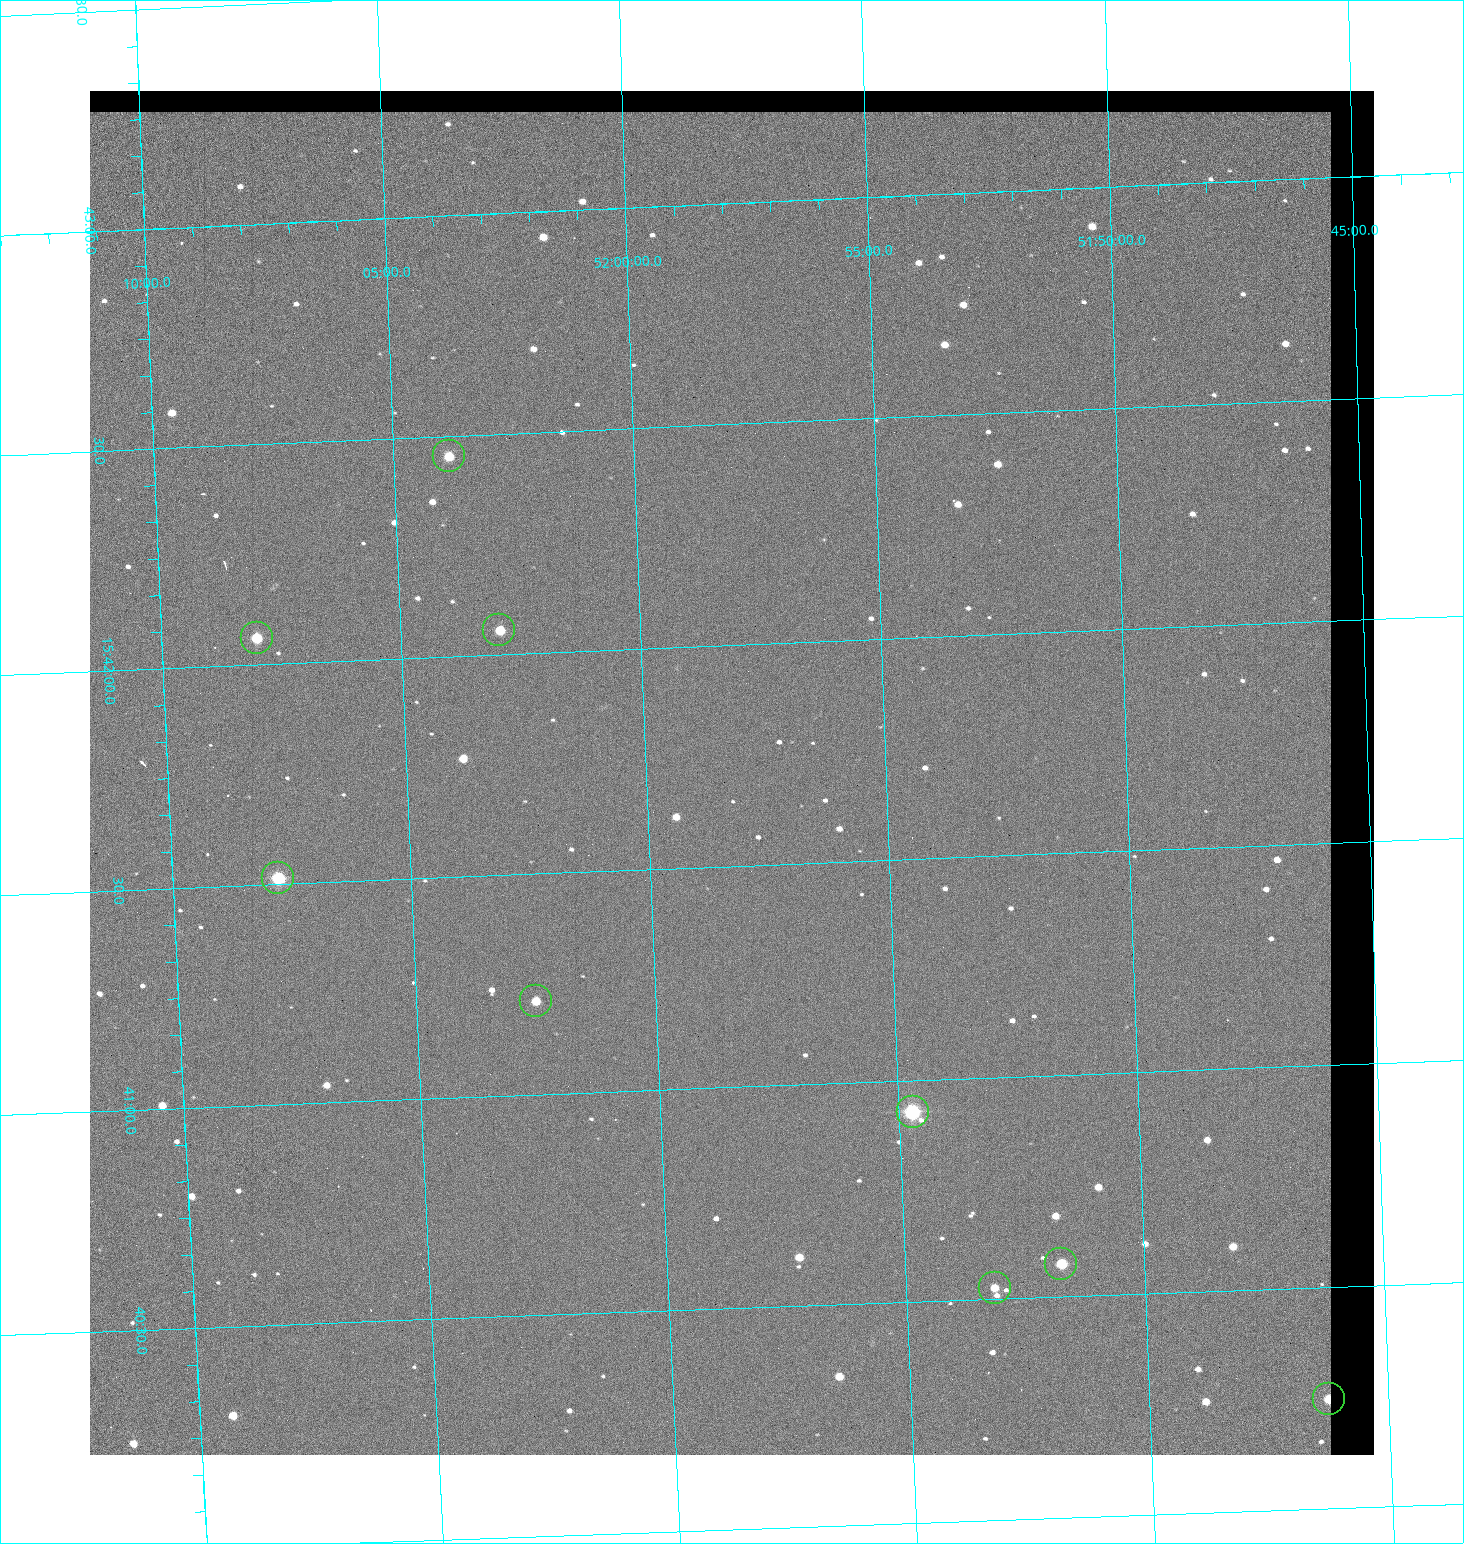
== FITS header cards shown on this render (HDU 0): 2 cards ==
NAXIS1  =                 1284 / length of data axis 1
NAXIS2  =                 1364 / length of data axis 2

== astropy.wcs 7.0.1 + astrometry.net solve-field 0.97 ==
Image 1284 x 1364 px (HDU 0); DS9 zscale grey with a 90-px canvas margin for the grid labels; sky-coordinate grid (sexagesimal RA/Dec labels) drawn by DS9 from the SOLVED WCS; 9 Tycho-2 reference stars matched to detected sources circled (green)
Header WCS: RA---TAN/DEC--TAN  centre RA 15:41:43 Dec +51:58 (235.43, +51.97 deg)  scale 1.26 arcsec/px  FOV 26.9' x 28.5'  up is +92 deg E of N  parity flipped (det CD > 0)
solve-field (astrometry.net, Tycho-2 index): VERIFIED the header's WCS against the Tycho-2 star catalogue (9 matches, 0 conflicts) and refined it, rather than solving blind
Solved WCS: RA---TAN-SIP/DEC--TAN-SIP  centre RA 15:41:43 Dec +51:58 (235.43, +51.97 deg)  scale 1.25 arcsec/px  FOV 26.8' x 28.5'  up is +92 deg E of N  parity flipped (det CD > 0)
The solver's refit moves the header's centre by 0.48 arcsec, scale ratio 0.9967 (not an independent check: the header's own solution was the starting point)
Tycho-2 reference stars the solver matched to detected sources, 9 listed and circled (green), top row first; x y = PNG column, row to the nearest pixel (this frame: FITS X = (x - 90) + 1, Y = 1364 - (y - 91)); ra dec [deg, ICRS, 3 dp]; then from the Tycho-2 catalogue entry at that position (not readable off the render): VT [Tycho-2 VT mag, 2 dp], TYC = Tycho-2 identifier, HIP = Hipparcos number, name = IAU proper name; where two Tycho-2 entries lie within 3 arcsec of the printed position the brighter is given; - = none
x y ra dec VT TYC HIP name
449 456 235.614 +52.064 11.61 3489-1132-1 - -
499 630 235.514 +52.049 11.19 3489-1407-1 - -
257 638 235.515 +52.133 11.12 3489-1380-1 - -
278 878 235.378 +52.130 9.31 3489-1322-1 76850 -
536 1001 235.303 +52.042 11.52 3489-958-1 - -
913 1112 235.232 +51.912 9.59 3489-824-1 - -
1061 1264 235.143 +51.862 10.97 3489-1016-1 - -
995 1288 235.131 +51.886 12.29 3489-908-1 - -
1329 1399 235.062 +51.771 11.53 3489-1453-1 - -